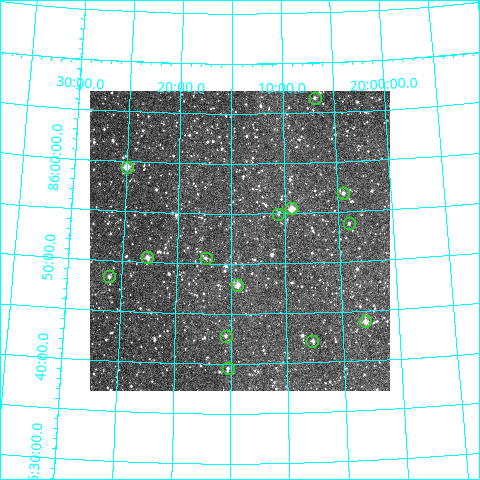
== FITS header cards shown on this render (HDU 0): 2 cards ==
NAXIS1  =                  300
NAXIS2  =                  300

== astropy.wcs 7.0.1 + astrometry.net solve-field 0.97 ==
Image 300 x 300 px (HDU 0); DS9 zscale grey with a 90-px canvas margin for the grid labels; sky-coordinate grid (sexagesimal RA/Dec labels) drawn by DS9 from the SOLVED WCS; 14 Tycho-2 reference stars matched to detected sources circled (green)
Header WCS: RA---TAN/DEC--TAN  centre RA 20:14:13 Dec +85:52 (303.55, +85.87 deg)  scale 6 arcsec/px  FOV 30.0' x 30.0'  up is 0 deg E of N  parity normal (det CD < 0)
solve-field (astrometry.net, Tycho-2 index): VERIFIED the header's WCS against the Tycho-2 star catalogue (14 matches, 0 conflicts) and refined it, rather than solving blind
Solved WCS: RA---TAN-SIP/DEC--TAN-SIP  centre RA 20:14:13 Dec +85:52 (303.55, +85.87 deg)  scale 6 arcsec/px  FOV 30.0' x 30.0'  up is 0 deg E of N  parity normal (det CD < 0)
The solver's refit moves the header's centre by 1.3 arcsec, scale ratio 1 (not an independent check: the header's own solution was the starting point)
Tycho-2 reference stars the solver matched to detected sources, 14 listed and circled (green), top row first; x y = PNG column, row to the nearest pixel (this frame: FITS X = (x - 90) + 1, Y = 300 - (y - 91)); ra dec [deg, ICRS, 3 dp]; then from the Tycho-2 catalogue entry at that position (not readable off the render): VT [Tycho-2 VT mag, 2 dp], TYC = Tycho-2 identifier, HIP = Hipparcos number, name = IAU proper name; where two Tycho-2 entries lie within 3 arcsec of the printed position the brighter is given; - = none
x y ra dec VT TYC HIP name
315 98 301.712 +86.108 12.16 4653-852-1 - -
127 167 306.248 +85.991 9.68 4653-1297-1 - -
343 193 301.110 +85.948 11.64 4653-1380-1 - -
291 208 302.345 +85.924 9.69 4653-1636-1 - -
278 214 302.656 +85.916 12.34 4653-1825-1 - -
349 223 301.007 +85.897 11.88 4653-1295-1 - -
147 257 305.682 +85.841 10.27 4653-1301-1 - -
206 258 304.335 +85.843 11.94 4653-1315-1 - -
109 276 306.540 +85.807 11.28 4653-1053-1 - -
237 285 303.602 +85.799 10.63 4653-1670-1 - -
365 321 300.735 +85.732 10.33 4653-746-1 - -
226 336 303.862 +85.713 12.39 4653-1161-1 - -
312 341 301.930 +85.703 11.39 4653-1463-1 - -
228 368 303.814 +85.660 11.92 4653-1528-1 - -